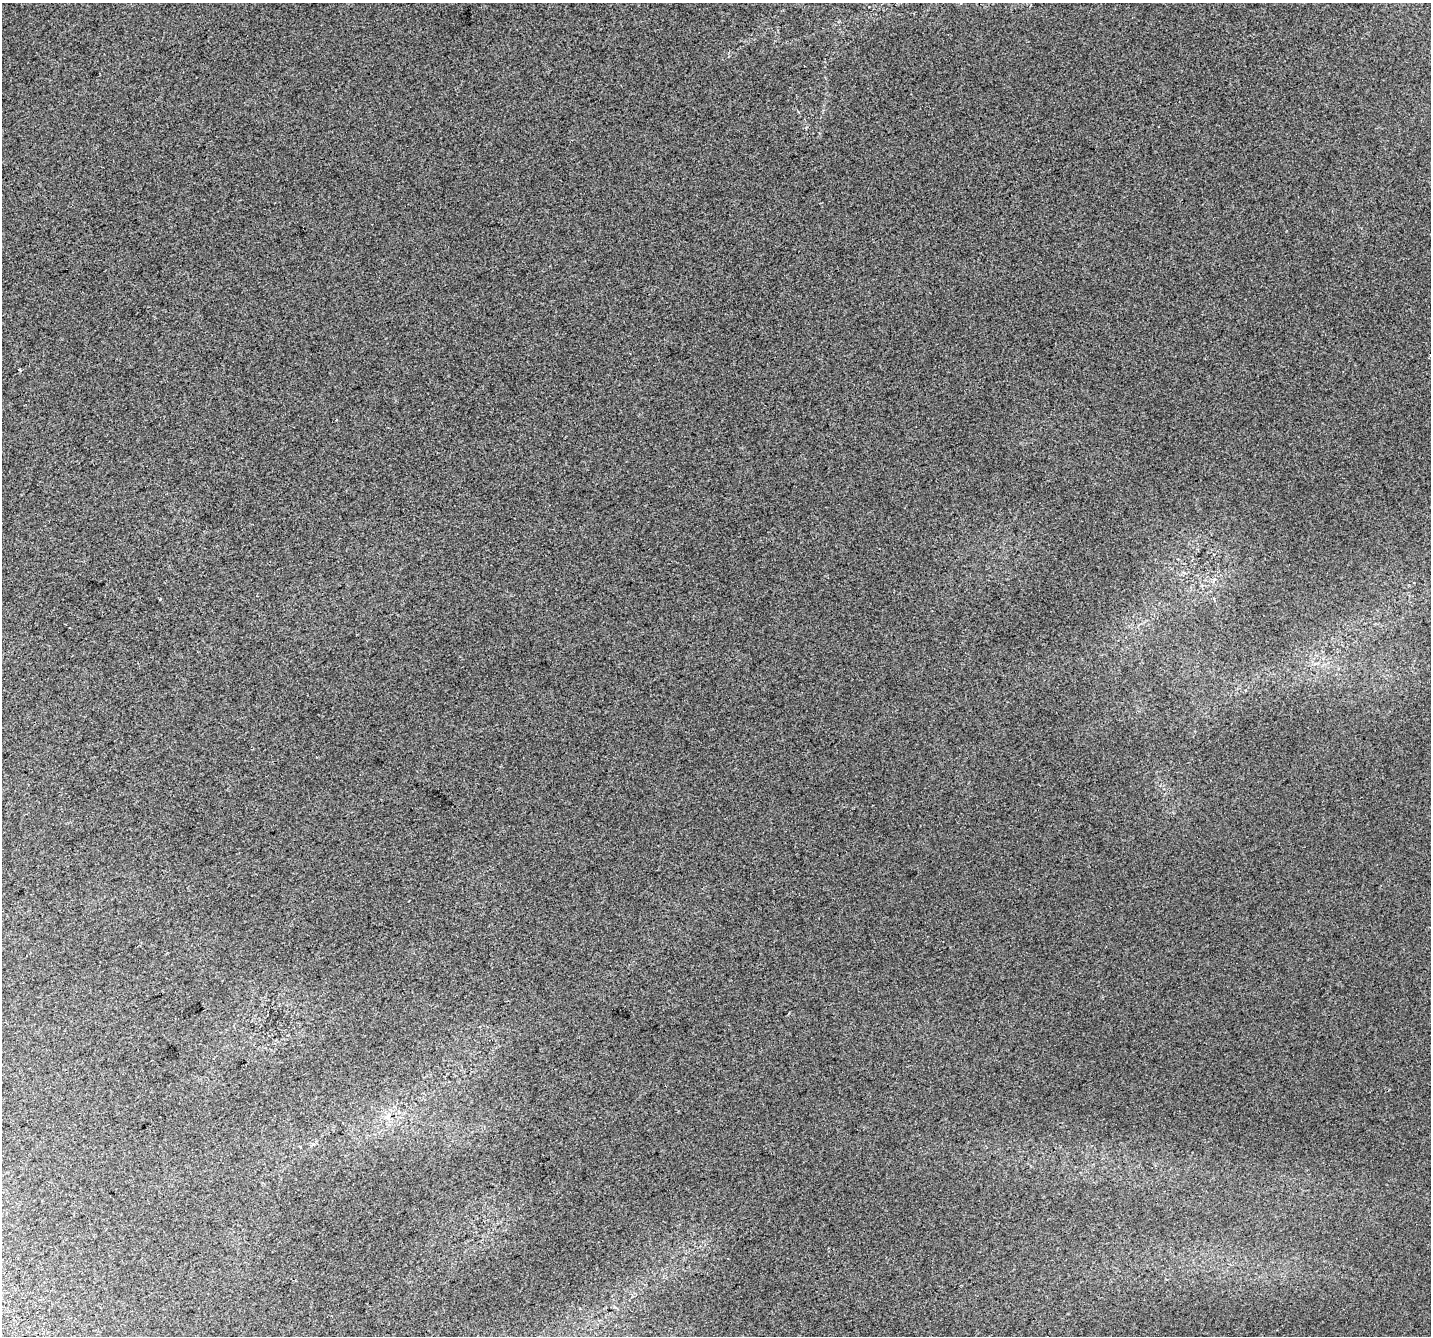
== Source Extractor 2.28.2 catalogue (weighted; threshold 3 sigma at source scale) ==
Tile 7 of 4 x 4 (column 3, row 2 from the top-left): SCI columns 2902-4330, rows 2845-4178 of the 5798 x 5630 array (HDU 1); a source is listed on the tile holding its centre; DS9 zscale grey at full resolution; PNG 1433 x 1338 px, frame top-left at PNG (2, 3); no overlay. Shown black and unused: <1% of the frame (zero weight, under 2 of 3 exposures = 2% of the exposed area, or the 3 px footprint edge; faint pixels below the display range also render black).
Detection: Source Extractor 2.28.2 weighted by HDU 2 'WHT'; one run over the whole footprint, this tile lists its part. Background 0.0239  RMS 0.011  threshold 0.0485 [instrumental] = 3 sigma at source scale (4.5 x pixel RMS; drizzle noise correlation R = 1.50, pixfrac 1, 0.0396/0.0396 arcsec/px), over >= 5 px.
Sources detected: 4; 1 cosmic-ray / hot-pixel residue — not listed; the other 3 listed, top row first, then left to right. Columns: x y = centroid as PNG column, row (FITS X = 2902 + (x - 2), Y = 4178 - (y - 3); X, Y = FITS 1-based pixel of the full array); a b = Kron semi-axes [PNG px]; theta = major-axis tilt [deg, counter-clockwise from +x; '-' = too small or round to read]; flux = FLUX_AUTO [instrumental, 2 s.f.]
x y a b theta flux
19 369 3 3 - 1.6
160 599 3 2 - 2
1214 599 5 3 - 0.97